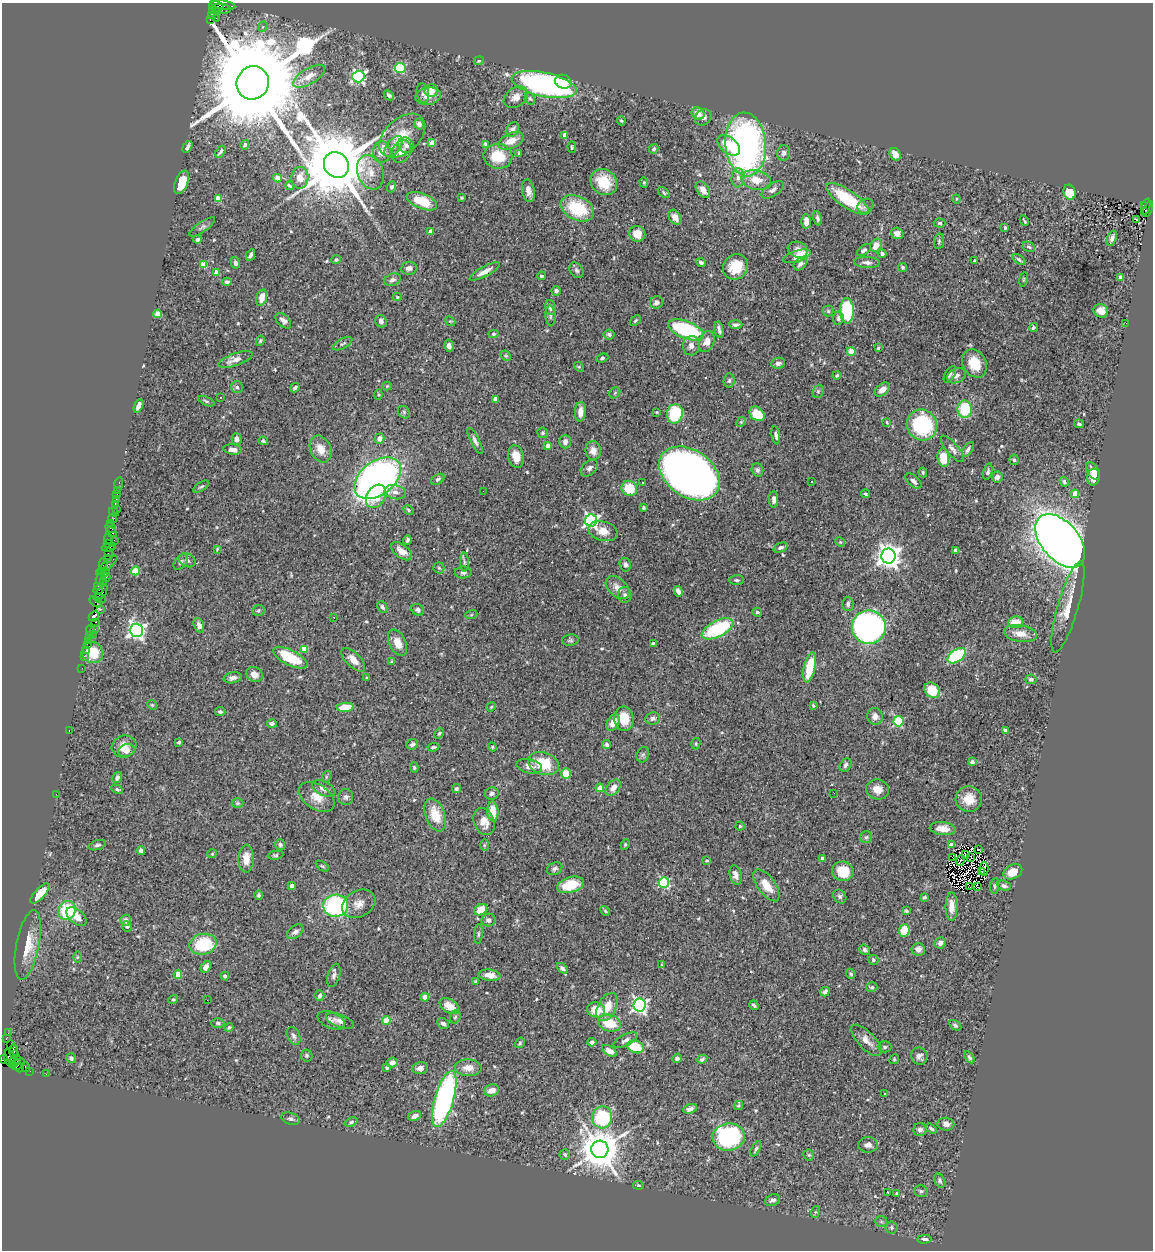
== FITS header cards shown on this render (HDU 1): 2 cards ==
NAXIS1  =                 1151
NAXIS2  =                 1248

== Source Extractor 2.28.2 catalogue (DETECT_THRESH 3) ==
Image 1151 x 1248 px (HDU 1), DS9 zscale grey, 1 PNG px = 1 image px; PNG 1155 x 1252 px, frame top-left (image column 1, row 1248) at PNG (2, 3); each listed source drawn as its Kron ellipse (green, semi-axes under 4 px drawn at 4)
Background 0.816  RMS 0.04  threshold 0.121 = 3 sigma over >= 5 px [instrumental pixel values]
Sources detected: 568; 5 with non-positive FLUX_AUTO (blend fragments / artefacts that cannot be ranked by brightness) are neither listed nor drawn; of the other 563, the 500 brightest by FLUX_AUTO listed and drawn (63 fainter detections omitted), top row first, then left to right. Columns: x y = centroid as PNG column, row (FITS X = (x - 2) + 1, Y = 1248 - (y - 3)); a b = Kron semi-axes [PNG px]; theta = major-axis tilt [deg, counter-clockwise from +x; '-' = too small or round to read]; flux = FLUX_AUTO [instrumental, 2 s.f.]
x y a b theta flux
223 5 12 4 -9 280
217 6 7 5 -13 190
221 9 10 5 -6 270
212 10 3 3 - 23
216 11 3 3 - 270
212 16 3 3 - 25
216 18 2 2 - 12
210 19 3 2 - 420
263 27 5 4 - 5.2
479 61 5 4 - 3.1
400 68 5 5 - 190
309 76 18 7 31 26
358 77 6 6 - 460
563 82 8 6 -18 41
253 83 17 16 - 83000
544 85 33 12 -12 670
431 91 6 6 - 27
423 93 10 6 -81 7.2
389 95 6 4 -46 7
428 96 13 9 8 22
516 97 13 9 35 21
530 98 6 4 -62 4.7
698 113 7 5 -39 22
703 117 9 7 41 16
621 121 4 3 - 3
419 124 6 5 - 8.7
512 130 8 5 56 13
565 135 4 4 - 26
402 136 27 17 42 71
511 141 13 7 24 32
432 143 4 4 - 45
485 144 4 3 - 6.2
746 144 32 20 -85 910
245 145 5 4 - 5.7
406 145 8 7 - 13
729 145 13 8 -38 57
393 146 12 6 51 14
187 147 6 3 60 6.3
572 147 6 3 -89 3.6
654 149 5 4 - 4.8
220 152 6 3 56 5.5
382 152 10 9 - 29
401 152 12 9 60 19
783 153 8 6 79 8.6
519 154 3 3 - 3
895 154 7 5 -60 30
498 156 14 12 -10 73
336 165 13 12 - 32000
370 172 17 13 -69 36
277 178 4 4 - 42
300 178 11 8 87 27
738 178 9 6 84 13
756 180 15 10 -13 44
182 182 12 6 67 52
604 182 14 12 -43 62
644 182 5 4 - 3.7
289 186 4 3 - 4.3
392 187 5 4 - 5.3
703 190 9 6 -53 23
773 190 12 6 33 12
528 191 11 6 -79 17
1069 192 7 6 - 52
664 193 7 4 -36 3.9
461 197 3 3 - 3
218 198 4 4 - 49
847 199 25 8 -34 130
956 199 4 4 - 3
422 201 16 7 -21 74
1143 205 3 2 - 70
865 206 8 7 - 10
1146 207 8 3 72 89
577 208 17 11 -27 130
1148 209 8 3 71 120
675 217 8 5 -56 22
817 218 7 4 -76 6.5
1137 219 3 2 - 4.5
806 221 7 5 -88 20
1024 221 5 2 - 3.4
940 223 6 4 -2 4.4
202 227 15 5 34 8.5
1005 228 3 3 - 4.8
431 231 4 4 - 8.6
897 233 6 5 - 15
637 234 8 8 - 32
1112 238 8 4 70 9.4
197 240 4 4 - 8.3
939 241 8 5 82 5.1
876 245 7 5 61 28
1029 247 6 5 - 6.3
798 250 10 7 -18 16
864 250 8 4 36 6.8
882 254 4 4 - 4.8
251 255 6 3 62 7.6
797 256 14 5 18 55
336 260 4 4 - 5
1019 260 7 3 -37 4.8
974 261 4 2 - 4.6
701 262 5 4 - 7.5
867 262 13 5 -3 11
235 263 6 4 -77 7.2
800 264 7 5 43 11
204 265 4 4 - 63
736 267 13 12 - 69
902 267 4 4 - 4.6
409 268 8 6 7 12
577 270 8 6 -56 7.5
485 271 17 5 28 22
217 273 4 4 - 33
541 276 4 3 - 3.5
1121 277 4 4 - 9.7
1023 279 7 3 81 2.9
392 280 8 6 20 10
227 282 5 4 - 5.9
556 291 4 4 - 8
397 297 4 3 - 3
262 298 8 5 72 26
656 302 6 6 - 9.7
550 307 7 5 -82 9.2
828 311 5 5 - 4.5
847 311 12 7 -89 210
1101 311 7 6 - 22
158 314 4 4 - 36
550 316 10 5 -86 6.4
838 318 6 5 - 7.4
635 320 6 3 41 3.5
283 321 9 5 -45 9.6
381 321 6 5 - 8.2
450 321 5 4 - 3
1126 323 2 2 - 6.5
735 324 7 4 -2 7.1
1033 328 4 4 - 4.5
686 330 19 8 -21 240
719 330 8 3 -76 8.3
493 334 5 4 - 3.3
609 334 5 5 - 5.9
260 341 5 4 - 3.9
707 342 11 7 69 24
342 344 11 5 28 5.7
449 346 6 5 - 11
691 346 10 8 79 16
878 348 3 3 - 2.9
851 351 4 4 - 68
506 356 6 4 -43 4.5
602 358 6 4 21 4.4
235 359 18 6 19 22
778 363 7 5 8 10
974 363 15 11 -62 57
579 367 5 4 - 3.2
950 374 9 5 59 6.6
837 375 4 4 - 4.7
956 376 10 7 29 13
729 381 7 5 85 5.8
387 386 4 4 - 3.1
237 387 6 6 - 6.1
295 388 5 3 - 6.1
882 389 9 5 38 19
818 391 7 5 69 4.6
615 393 6 5 - 3.9
378 395 5 4 - 3
221 397 3 3 - 12
495 399 4 3 - 18
206 401 9 3 -24 4.1
138 406 7 4 64 13
965 409 8 7 - 110
404 412 7 5 -49 4.7
580 412 10 5 86 21
656 412 3 2 - 2.8
675 414 10 8 78 150
757 414 8 6 -41 73
741 422 5 4 - 3.3
887 422 4 3 - 3.1
1079 424 5 3 - 5
922 425 16 15 - 240
543 433 5 5 - 4.9
776 435 9 4 -82 7.4
237 439 6 5 - 13
379 439 5 4 - 15
263 441 5 4 - 3.9
475 441 14 4 -64 9.6
565 442 7 6 - 11
548 446 4 4 - 24
233 449 9 5 -5 14
321 449 14 10 -65 33
952 449 16 6 -50 13
968 449 8 4 57 7.8
593 451 9 7 -82 22
516 457 11 7 -78 38
943 458 9 6 -82 65
1014 460 5 4 - 4.3
589 468 10 6 43 11
757 470 7 6 - 7.6
1093 471 10 5 -55 16
923 472 5 3 - 3.6
988 472 8 4 76 6.1
689 473 33 23 -34 1800
997 477 6 5 - 10
1093 477 8 6 86 32
378 478 26 17 37 1300
438 479 7 5 33 6.9
812 481 3 2 - 4.1
913 481 9 5 -42 12
1064 482 5 4 - 5.4
119 483 6 3 76 24
643 483 3 2 - 3.1
201 487 9 4 33 4.7
629 488 8 7 - 67
117 491 3 2 - 5.9
483 491 2 2 - 3.6
395 492 11 7 -11 15
117 494 2 2 - 21
865 494 4 3 - 4.2
1075 494 4 4 - 56
376 496 12 9 59 48
116 499 2 2 - 9.5
774 500 8 4 -89 9.7
115 504 4 3 - 66
643 508 3 3 - 3.8
116 509 3 2 - 10
408 510 5 4 - 4.2
114 512 5 3 - 26
113 518 4 3 - 99
591 521 6 6 - 660
111 523 3 2 - 42
111 528 5 3 - 85
603 531 15 9 -15 29
111 532 6 3 -42 92
108 538 5 3 - 54
114 540 2 2 - 32
407 540 5 3 - 5.1
1060 541 31 19 -49 3600
840 542 5 4 - 2.8
107 544 3 3 - 27
113 547 3 2 - 77
780 547 7 4 21 7.5
108 548 6 3 -2 89
217 549 4 3 - 2.8
955 550 4 3 - 6.5
402 551 12 6 -38 24
108 553 2 2 - 18
888 556 7 7 - 2500
107 558 3 3 - 48
187 560 8 6 -28 7.7
181 562 9 5 52 7.1
464 562 9 4 -89 6.2
103 564 7 2 77 72
107 565 14 3 41 120
625 565 7 5 -75 7.3
439 568 5 5 - 4.2
135 571 4 4 - 77
104 572 6 4 -11 92
463 572 8 6 1 8.1
106 577 4 3 - 180
100 579 6 3 74 120
737 580 7 5 -2 5.5
103 582 4 3 - 35
98 586 2 2 - 31
617 587 14 9 -43 20
98 590 5 3 - 50
678 591 5 4 - 12
101 593 9 4 54 250
625 595 8 7 - 8.6
100 599 6 3 -17 190
96 602 7 3 -41 64
848 604 7 5 -88 8.1
382 607 6 4 -64 6.3
1068 607 47 10 74 59
101 609 4 3 - 19
258 610 6 5 - 5
418 610 6 5 - 7
757 612 5 4 - 5.4
471 615 6 4 19 3.3
94 616 5 4 - 130
334 617 3 2 - 7.2
95 622 3 2 - 67
1015 622 7 5 7 50
199 625 7 5 -69 14
869 627 17 16 - 880
95 629 3 2 - 44
718 629 17 8 27 200
90 630 6 3 78 100
136 630 6 6 - 1000
93 634 4 3 - 13
1020 634 16 8 -9 32
90 635 4 3 - 25
89 640 3 3 - 66
570 640 8 5 8 5.9
398 643 14 8 -64 28
653 643 3 3 - 3.5
87 644 2 2 - 48
304 649 4 4 - 65
86 650 2 2 - 22
92 652 11 10 - 71
957 656 10 6 35 230
84 657 3 2 - 37
290 658 19 7 -27 120
353 660 15 7 -44 24
391 662 4 2 - 2.9
810 667 15 5 78 100
82 668 2 2 - 14
254 674 8 7 - 22
233 678 9 5 11 11
367 678 3 3 - 3.3
1031 679 5 4 - 6.9
932 690 8 7 - 71
152 705 5 4 - 3.2
813 705 4 3 - 3.2
345 707 8 4 5 54
491 707 5 4 - 3.4
220 712 5 4 - 5.2
875 716 8 7 - 16
653 718 7 6 - 8.4
624 719 12 9 -83 51
898 721 5 5 - 180
613 722 9 6 58 25
272 723 5 4 - 7.4
69 730 3 2 - 120
1005 730 4 3 - 5.6
439 733 5 3 - 3.7
179 742 3 3 - 4.5
412 744 6 5 - 7
696 744 6 4 72 3.8
607 745 4 3 - 5.4
124 746 12 11 - 31
433 747 6 3 5 4.5
492 747 4 4 - 3
126 750 8 6 17 15
643 755 8 6 69 5.3
972 762 4 3 - 12
543 764 16 11 -19 91
846 765 7 5 55 8.6
529 766 13 7 -13 17
414 767 5 3 - 3.5
566 774 5 5 - 45
117 777 6 4 59 8.3
326 777 6 3 72 2.9
324 788 12 7 -25 17
600 788 4 4 - 34
613 788 9 6 50 20
117 789 6 4 -29 4.2
456 789 5 4 - 4.8
878 789 11 10 - 25
492 793 7 6 - 8.3
834 793 2 2 - 3.2
56 794 3 2 - 5.4
317 797 20 12 -32 36
346 797 8 7 - 8
969 799 13 13 - 39
237 803 6 5 - 4.2
493 811 10 5 -86 43
435 815 17 9 -69 59
484 822 14 10 -67 29
740 826 4 4 - 3.6
943 829 13 6 -6 21
866 837 6 6 - 5.2
625 844 5 3 - 3.7
97 845 9 4 17 6.6
280 845 5 5 - 5.6
484 845 6 4 89 3.3
951 845 4 4 - 19
978 849 2 2 - 4.4
141 851 4 4 - 10
212 854 5 4 - 2.9
966 854 4 2 - 3.2
276 855 8 4 7 4.5
952 857 2 2 - 3.1
822 858 4 4 - 8.3
971 858 3 2 - 4
246 859 14 7 88 33
707 860 4 3 - 3.1
960 861 5 2 - 6.1
322 866 7 3 -35 3.6
555 869 8 6 26 7.7
984 869 7 2 -90 4.1
843 871 11 9 -14 76
982 871 4 3 - 5.1
1013 872 10 7 26 33
736 875 10 6 -77 13
664 882 5 5 - 240
570 885 14 7 17 74
766 885 19 8 -54 41
291 886 4 4 - 19
970 886 2 2 - 4.6
995 886 8 4 85 4.7
1004 886 7 4 -24 7.8
977 887 3 2 - 8.8
40 893 13 5 47 29
259 895 5 4 - 5.1
840 896 7 6 - 6.6
924 897 4 3 - 3.5
359 904 18 13 30 29
336 906 12 11 - 320
951 906 14 6 90 23
67 910 10 8 63 140
481 910 7 5 35 53
605 911 5 4 - 3.2
906 911 4 4 - 3.7
77 917 12 7 -42 28
125 920 5 5 - 12
488 920 7 6 - 9.1
127 926 5 5 - 4.9
904 931 6 5 - 52
295 932 9 6 39 9.4
478 934 10 4 85 5.7
940 943 6 5 - 10
203 944 13 10 13 150
28 945 35 11 79 57
918 949 7 6 - 13
865 950 6 4 -36 6.2
77 957 6 4 89 3
873 960 5 5 - 4.8
662 965 3 3 - 4.3
206 967 6 4 61 16
562 968 6 4 -40 7.1
851 974 5 4 - 4.6
178 975 4 4 - 48
334 975 12 6 73 9.7
490 975 11 5 -7 23
225 976 4 4 - 7.1
475 981 3 3 - 2.9
872 987 5 5 - 4.2
825 992 5 4 - 13
319 996 5 5 - 8.2
425 997 4 4 - 43
173 999 5 4 - 3.4
207 1000 2 2 - 21
640 1005 6 6 - 740
754 1005 5 3 - 5.3
449 1006 10 7 -30 32
607 1007 15 9 62 43
596 1010 9 7 -14 50
455 1017 7 5 72 5.1
331 1020 14 8 -23 12
340 1021 15 6 -20 14
386 1021 4 4 - 70
218 1023 6 4 -1 5
609 1023 11 8 -16 63
443 1024 6 5 - 8.2
955 1025 6 4 -33 5.3
229 1027 4 3 - 4.1
8 1033 3 2 - 9.4
293 1036 9 6 -64 8.3
6 1038 4 3 - 52
625 1040 13 5 27 12
866 1040 20 8 -47 24
592 1042 4 4 - 8.9
520 1043 5 4 - 4.5
10 1045 2 2 - 18
635 1047 9 6 -18 92
885 1047 7 5 1 5.4
14 1051 6 4 84 180
609 1051 8 4 -33 27
15 1055 3 3 - 96
307 1055 6 6 - 4.8
919 1056 9 8 - 11
969 1057 6 4 -57 5.7
9 1058 8 5 -78 130
71 1058 5 5 - 6.8
677 1058 5 4 - 7.4
3 1059 4 2 - 43
702 1059 5 4 - 5.3
894 1059 5 4 - 3.3
15 1060 6 3 8 170
392 1063 5 5 - 12
13 1064 3 2 - 29
18 1064 7 4 41 160
25 1067 5 2 - 87
20 1068 4 3 - 92
387 1068 3 3 - 4.6
420 1068 8 6 10 14
468 1068 13 8 -2 28
30 1071 2 2 - 17
46 1074 2 2 - 11
491 1090 7 5 18 16
885 1093 3 2 - 3.6
444 1099 29 9 74 640
739 1105 4 4 - 3.8
690 1109 7 4 18 8.6
415 1116 7 4 21 14
602 1117 11 10 - 210
291 1119 9 5 -20 6.6
351 1122 6 4 22 5.1
946 1124 8 6 -6 12
931 1128 6 3 -33 4.9
920 1130 6 6 - 9.9
729 1137 16 13 8 440
868 1145 10 7 0 13
600 1149 8 8 - 9200
756 1149 8 3 63 5.5
565 1154 5 5 - 5.2
809 1155 5 5 - 3.9
940 1181 7 5 -64 5.7
638 1185 5 3 - 3.2
921 1191 7 5 -16 6
888 1193 3 3 - 36
897 1193 4 3 - 3.6
773 1200 8 5 23 8.7
815 1212 6 4 71 3.3
881 1221 6 5 - 4.8
892 1228 6 6 - 6.6
924 1239 7 4 1 7.7
At the frame edge (FLAGS 8, measured only in part): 1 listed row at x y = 3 1059
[63 fainter detections neither listed nor drawn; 5 non-positive-flux detections neither listed nor drawn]